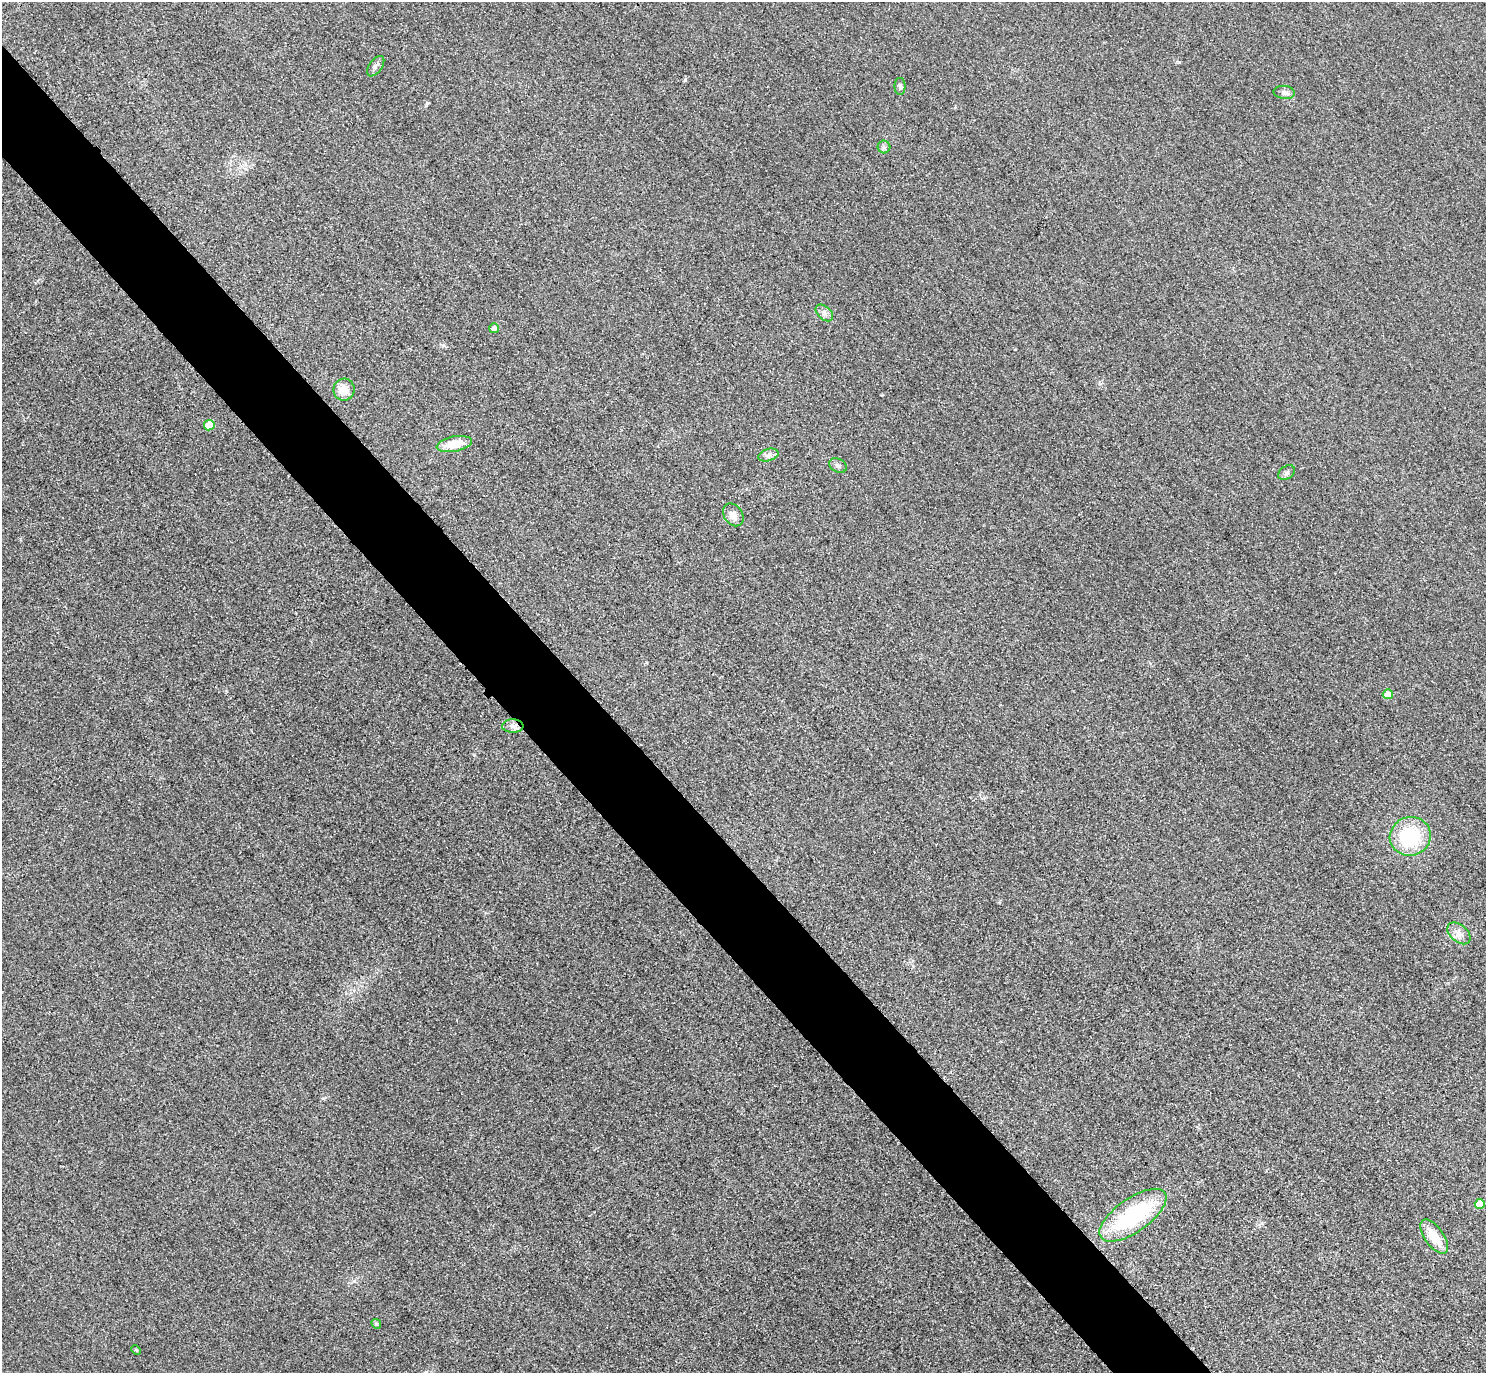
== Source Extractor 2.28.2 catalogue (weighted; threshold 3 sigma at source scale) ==
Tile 11 of 4 x 4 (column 3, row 3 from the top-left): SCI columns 2999-4482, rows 1698-3068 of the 5997 x 5994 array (HDU 1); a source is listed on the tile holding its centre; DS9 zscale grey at full resolution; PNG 1488 x 1375 px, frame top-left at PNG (2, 2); each listed source drawn as its Kron ellipse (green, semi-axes under 4 px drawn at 4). Shown black and unused: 6% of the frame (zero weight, under 3 of 4 exposures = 3% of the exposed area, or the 3 px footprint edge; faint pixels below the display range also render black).
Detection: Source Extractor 2.28.2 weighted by HDU 2 'WHT'; one run over the whole footprint, this tile lists its part. Background 0.0464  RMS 0.017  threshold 0.0787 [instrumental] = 3 sigma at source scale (4.5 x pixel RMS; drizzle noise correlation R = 1.50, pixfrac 1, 0.05/0.05 arcsec/px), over >= 5 px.
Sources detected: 22; all 22 listed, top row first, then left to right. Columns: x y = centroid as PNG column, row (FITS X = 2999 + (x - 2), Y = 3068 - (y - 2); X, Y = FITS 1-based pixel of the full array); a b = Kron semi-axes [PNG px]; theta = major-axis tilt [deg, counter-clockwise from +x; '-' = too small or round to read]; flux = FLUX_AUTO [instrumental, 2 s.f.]
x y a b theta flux
376 66 12 6 54 6
900 86 8 5 -90 3.8
1284 92 10 6 -6 6.2
884 147 6 6 - 4.4
824 313 10 6 -41 6.6
494 328 5 5 - 8.3
344 390 11 10 - 22
209 425 5 5 - 39
454 444 18 7 11 35
768 455 10 6 16 7.2
838 465 9 6 -25 5.2
1287 473 9 6 38 4.8
733 515 12 9 -55 12
1388 694 5 5 - 25
513 726 10 6 1 8.1
1410 836 20 19 - 110
1459 933 13 8 -40 12
1480 1204 5 5 - 23
1133 1215 39 17 35 170
1434 1237 20 9 -54 35
376 1324 5 4 - 2.3
136 1350 5 3 - 1.9
Unlisted compact peaks at least as high as the median listed source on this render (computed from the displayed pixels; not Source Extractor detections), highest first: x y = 354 1281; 427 103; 1179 62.